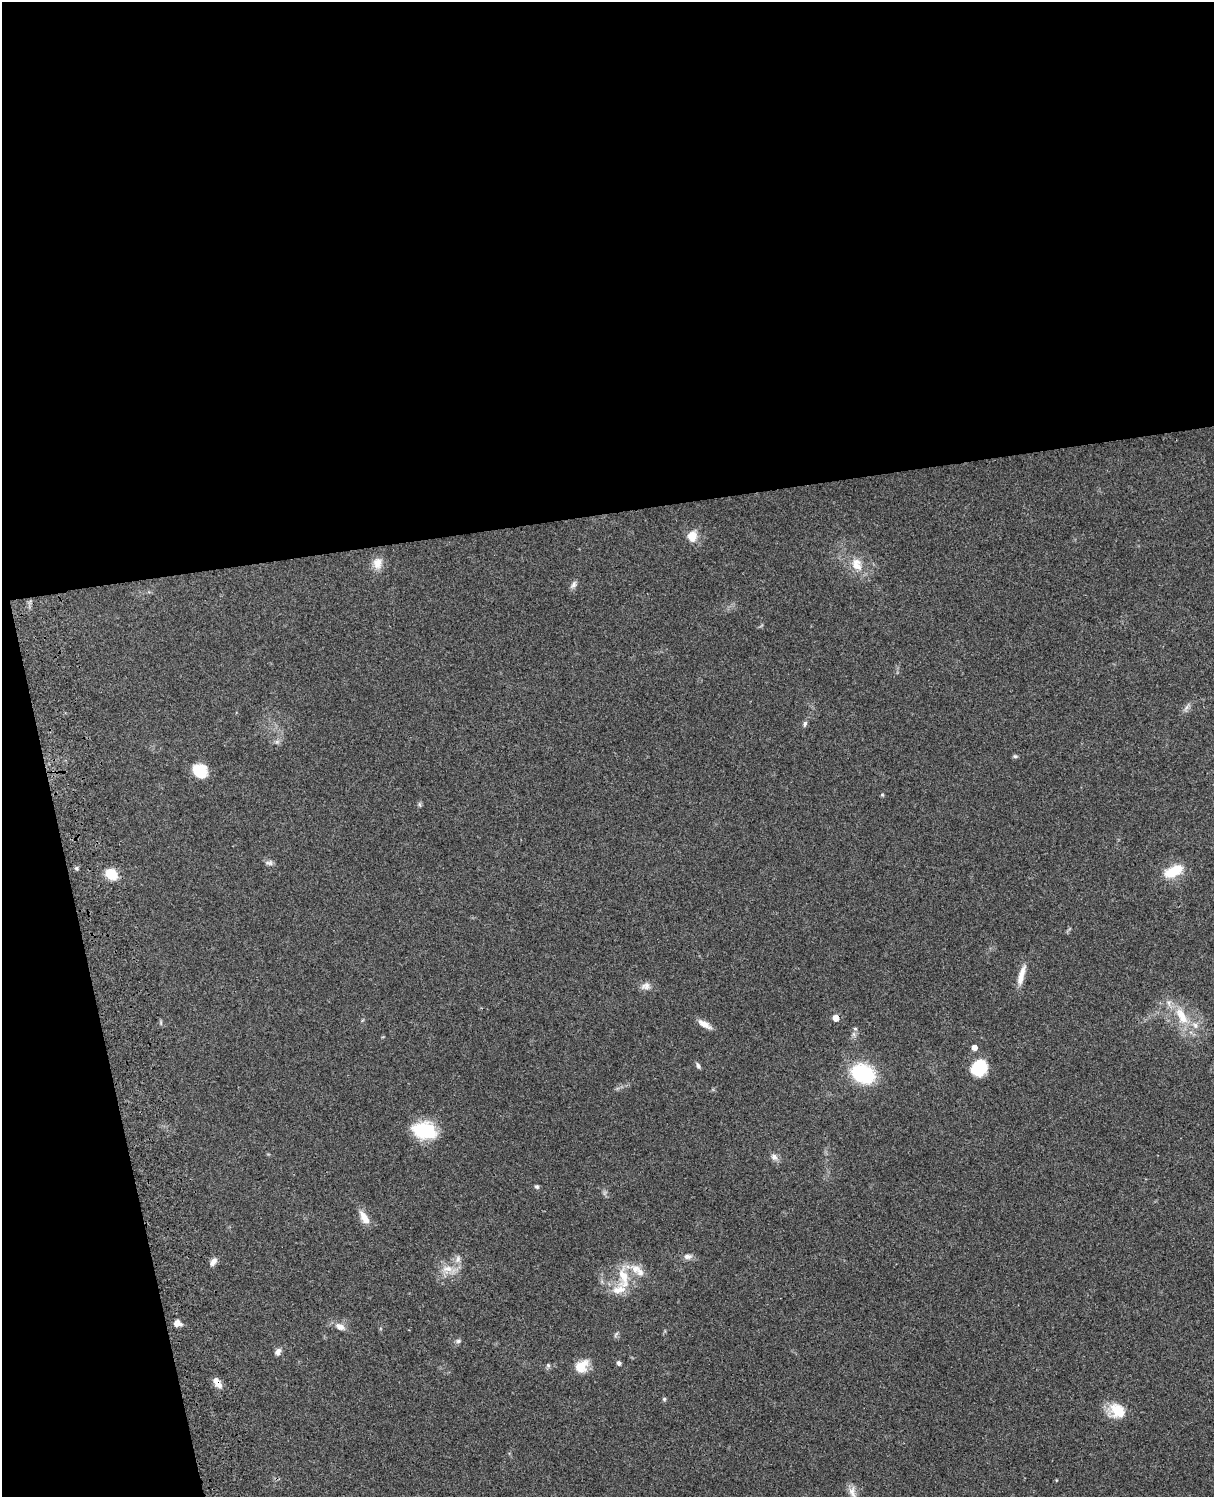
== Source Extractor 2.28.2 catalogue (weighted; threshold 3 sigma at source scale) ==
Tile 1 of 4 x 3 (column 1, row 1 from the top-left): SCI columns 121-1332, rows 3267-4761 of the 5086 x 4924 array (HDU 1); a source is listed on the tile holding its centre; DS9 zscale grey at full resolution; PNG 1216 x 1499 px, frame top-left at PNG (2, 2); no overlay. Shown black and unused: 39% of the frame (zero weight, under 3 of 4 exposures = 6% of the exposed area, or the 3 px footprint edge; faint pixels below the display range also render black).
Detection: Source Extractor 2.28.2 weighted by HDU 2 'WHT'; one run over the whole footprint, this tile lists its part. Background 0.0966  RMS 0.0063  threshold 0.0284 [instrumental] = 3 sigma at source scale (4.5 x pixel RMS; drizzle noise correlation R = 1.50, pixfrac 1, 0.05/0.05 arcsec/px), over >= 5 px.
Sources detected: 53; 6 inside a brighter listed object's ellipse — not listed separately; the other 47 listed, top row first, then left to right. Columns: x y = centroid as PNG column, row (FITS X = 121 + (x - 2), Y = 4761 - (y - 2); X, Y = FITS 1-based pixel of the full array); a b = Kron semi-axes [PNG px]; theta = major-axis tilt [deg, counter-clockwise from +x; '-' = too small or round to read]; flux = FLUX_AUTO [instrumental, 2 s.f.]
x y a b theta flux
692 536 14 12 72 7.3
377 563 16 12 84 6.4
856 565 21 11 -33 9.3
573 585 11 6 58 2.2
1187 707 11 4 61 1.9
805 724 9 5 77 1.5
277 742 7 5 1 1.4
1015 756 6 5 - 1
200 771 16 14 -32 14
882 795 5 4 - 0.7
419 804 7 4 -71 0.98
269 863 11 6 -1 2
76 868 6 5 - 1.2
1173 871 25 12 26 15
111 874 13 10 -40 13
1021 974 26 7 69 7
646 986 12 9 10 3.6
1181 1016 29 13 -62 17
836 1018 5 5 - 7
161 1023 8 3 85 0.79
705 1024 18 7 -30 4.9
855 1029 5 5 - 0.99
974 1047 4 4 - 5
698 1066 8 5 -68 1.5
979 1068 17 15 50 24
863 1074 25 19 -24 43
424 1131 23 15 -12 35
774 1157 9 8 - 2.8
537 1187 6 5 - 1.2
364 1218 18 8 -59 6.8
687 1256 12 7 5 2.8
458 1259 11 8 80 3.6
213 1262 12 7 56 2.9
447 1269 17 9 -1 7.2
640 1273 11 10 - 4.5
623 1277 36 13 -86 16
176 1323 11 7 57 2.3
340 1327 14 8 -25 4.6
458 1341 7 5 1 1.4
278 1352 9 7 60 2.7
619 1363 5 5 - 1.6
548 1365 6 5 - 1.2
580 1367 16 15 - 8.5
217 1382 14 7 -57 5.2
664 1399 5 5 - 0.95
1117 1411 20 17 -29 14
852 1492 17 9 -79 4.5
Overlapping masked pixels (flux is a lower limit): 1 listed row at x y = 217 1382